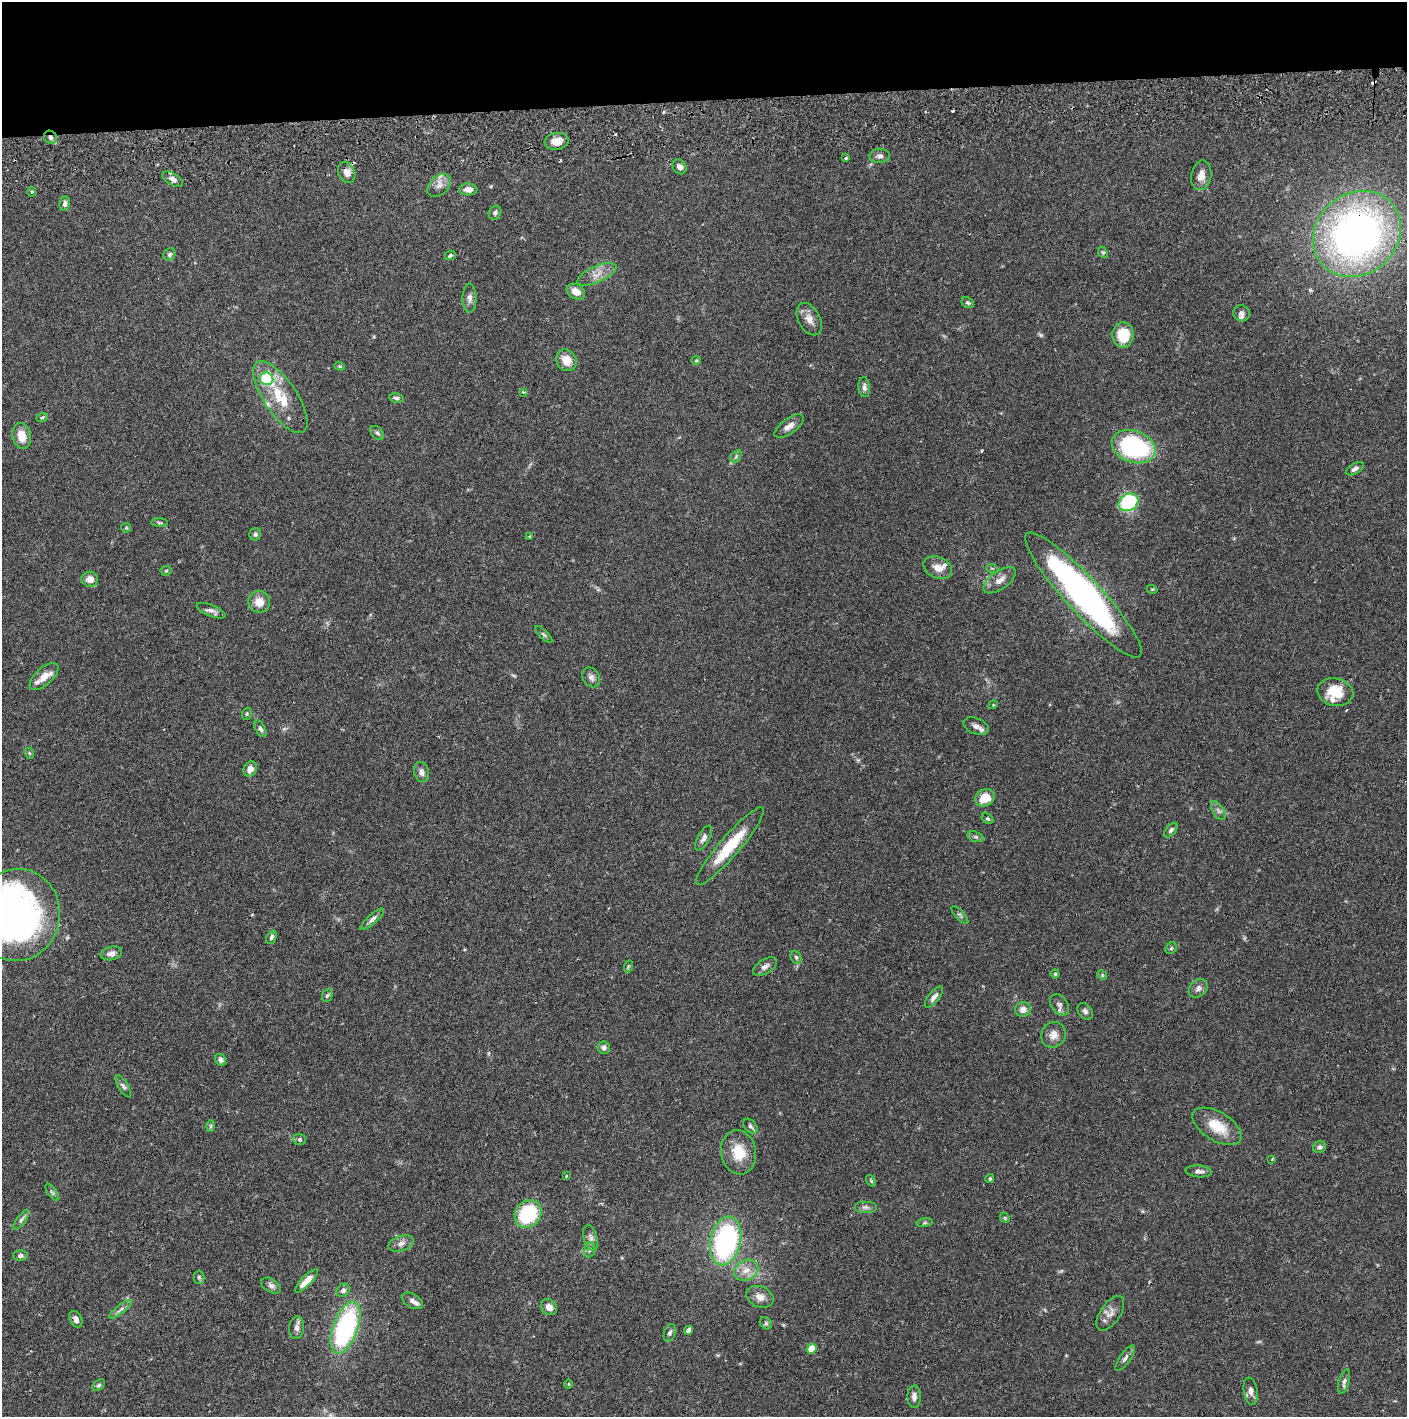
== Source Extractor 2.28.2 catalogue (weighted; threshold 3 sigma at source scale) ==
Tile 2 of 3 x 3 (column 2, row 1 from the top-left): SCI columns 1410-2814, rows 2886-4300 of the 4227 x 4358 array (HDU 1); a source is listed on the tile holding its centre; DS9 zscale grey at full resolution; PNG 1409 x 1419 px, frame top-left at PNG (2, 2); each listed source drawn as its Kron ellipse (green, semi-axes under 4 px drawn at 4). Shown black and unused: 7% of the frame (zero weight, under 2 of 3 exposures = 3% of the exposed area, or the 3 px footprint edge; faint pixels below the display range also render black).
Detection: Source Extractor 2.28.2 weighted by HDU 2 'WHT'; one run over the whole footprint, this tile lists its part. Background 0.068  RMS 0.0048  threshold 0.0218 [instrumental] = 3 sigma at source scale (4.5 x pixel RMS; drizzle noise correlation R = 1.50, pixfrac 1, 0.05/0.05 arcsec/px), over >= 5 px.
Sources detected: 152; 1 too faint to see at this stretch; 3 inside a brighter object's white glare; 5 cosmic-ray / hot-pixel residue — neither listed nor drawn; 6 inside a brighter listed object's ellipse — not listed separately; the other 137 listed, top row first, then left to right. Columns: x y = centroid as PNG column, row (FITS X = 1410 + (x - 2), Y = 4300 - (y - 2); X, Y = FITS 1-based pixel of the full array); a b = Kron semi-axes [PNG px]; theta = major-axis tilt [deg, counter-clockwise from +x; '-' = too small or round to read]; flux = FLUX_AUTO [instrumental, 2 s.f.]
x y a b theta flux
50 137 7 6 - 1.6
557 141 12 8 7 4.2
880 156 10 7 4 1.8
846 158 4 4 - 0.65
680 167 8 6 -55 2
347 172 11 8 -65 3.3
1201 175 15 10 79 4
173 179 11 6 -30 2.1
439 186 14 9 43 3.2
468 189 9 6 -3 3.1
32 192 5 3 - 0.55
65 204 7 5 83 1.7
495 213 7 6 - 1.4
1357 234 46 40 42 240
1103 252 6 4 -67 0.65
169 254 6 5 - 1
450 255 5 4 - 0.86
597 274 21 8 24 4.8
576 292 10 7 -31 4.6
470 298 14 7 -89 2.3
968 303 7 5 -31 0.98
1242 313 8 8 - 1.7
809 319 17 10 -62 4.3
1123 335 12 10 85 13
566 360 11 9 -54 6.3
696 360 4 4 - 0.5
340 366 5 4 - 0.55
266 379 7 6 - 32
864 387 10 6 -84 1.7
523 392 3 3 - 0.48
280 397 42 16 -56 18
396 398 7 4 -9 1.1
42 418 6 3 21 0.63
789 426 17 7 36 3.3
377 433 8 5 -47 1.1
22 436 13 9 -80 6.7
1134 447 22 16 -20 63
736 456 7 4 57 0.89
1355 469 10 5 29 1.6
1129 502 10 8 30 39
160 523 8 4 -1 0.77
126 528 5 5 - 0.62
255 534 6 5 - 1.3
529 537 3 3 - 0.85
938 568 15 10 -25 4.3
992 568 6 4 -18 0.59
166 571 5 5 - 0.59
90 579 8 7 - 3.8
1000 580 19 9 35 4.2
1152 589 5 3 - 0.42
1083 595 83 17 -47 160
259 602 11 10 - 5.7
211 611 15 5 -22 2.1
544 634 11 3 -45 0.82
44 676 18 8 42 5.5
591 677 10 8 -56 1.9
1335 692 18 13 -13 11
993 705 4 3 - 0.41
247 714 6 4 70 0.66
976 726 13 8 -22 2.5
260 729 9 5 -61 1.2
29 753 5 3 - 0.51
250 769 8 6 61 3.5
422 772 10 7 -73 2.3
985 798 10 8 29 8.3
1218 811 10 5 -58 1.6
987 819 6 4 -34 0.66
1171 830 8 5 50 1.2
975 837 8 5 -19 1
704 838 14 6 61 2.1
730 846 50 10 49 19
17 915 46 43 78 260
960 915 11 4 -48 0.99
372 919 15 4 42 1.8
271 937 7 4 68 1.2
1171 948 6 5 - 0.69
111 953 11 6 13 2.2
796 957 7 5 -68 0.84
629 966 6 4 70 0.66
765 966 13 7 32 2.1
1055 974 4 4 - 0.68
1102 975 5 4 - 0.58
1198 988 10 8 43 2.2
327 995 6 5 - 0.85
934 997 13 5 50 2
1060 1005 12 8 -52 2
1023 1009 8 7 - 3
1085 1011 9 6 -50 1.5
1053 1035 13 12 - 3.7
604 1048 6 6 - 1.8
220 1060 6 5 - 1.6
123 1086 12 5 -59 1.4
211 1126 6 4 88 0.71
750 1126 8 5 -49 1.2
1217 1126 27 14 -32 12
300 1139 6 5 - 0.84
1319 1147 6 5 - 1.3
739 1152 22 17 -80 11
1272 1159 4 3 - 0.61
1198 1171 13 6 -5 2
566 1176 3 2 - 0.34
990 1178 4 3 - 0.68
871 1181 6 4 -55 0.68
52 1192 10 4 -56 0.96
865 1207 11 6 0 1.6
528 1214 15 12 53 36
1005 1218 5 4 - 0.59
21 1220 12 4 53 1.4
925 1223 8 4 8 0.84
591 1238 13 6 -76 2
725 1241 25 15 78 80
401 1243 13 7 19 2.5
590 1250 7 5 83 1.2
20 1256 7 5 -2 1.3
746 1270 12 10 24 4.7
199 1277 6 5 - 0.87
306 1281 15 5 45 5.4
271 1286 11 6 -33 1.7
343 1290 7 6 - 1.6
760 1297 14 10 -23 3.8
412 1301 11 7 -30 2.3
549 1307 9 7 -44 3
120 1309 14 4 38 1.6
1110 1313 20 9 55 3.9
76 1319 9 6 -64 1.8
766 1323 7 5 -44 0.86
346 1327 27 12 70 70
297 1328 11 7 82 2.1
689 1330 4 4 - 2.8
670 1333 9 5 70 1.2
811 1349 5 4 - 9.4
1125 1358 15 5 56 1.8
1344 1381 12 5 74 1.8
569 1384 4 3 - 0.51
98 1385 7 5 40 0.86
1251 1391 14 7 -81 2.5
914 1397 11 6 90 2.3
Overlapping masked pixels (flux is a lower limit): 3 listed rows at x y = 50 137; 1357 234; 1083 595
Isophote crosses this tile's border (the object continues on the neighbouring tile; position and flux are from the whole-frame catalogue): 1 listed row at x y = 17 915